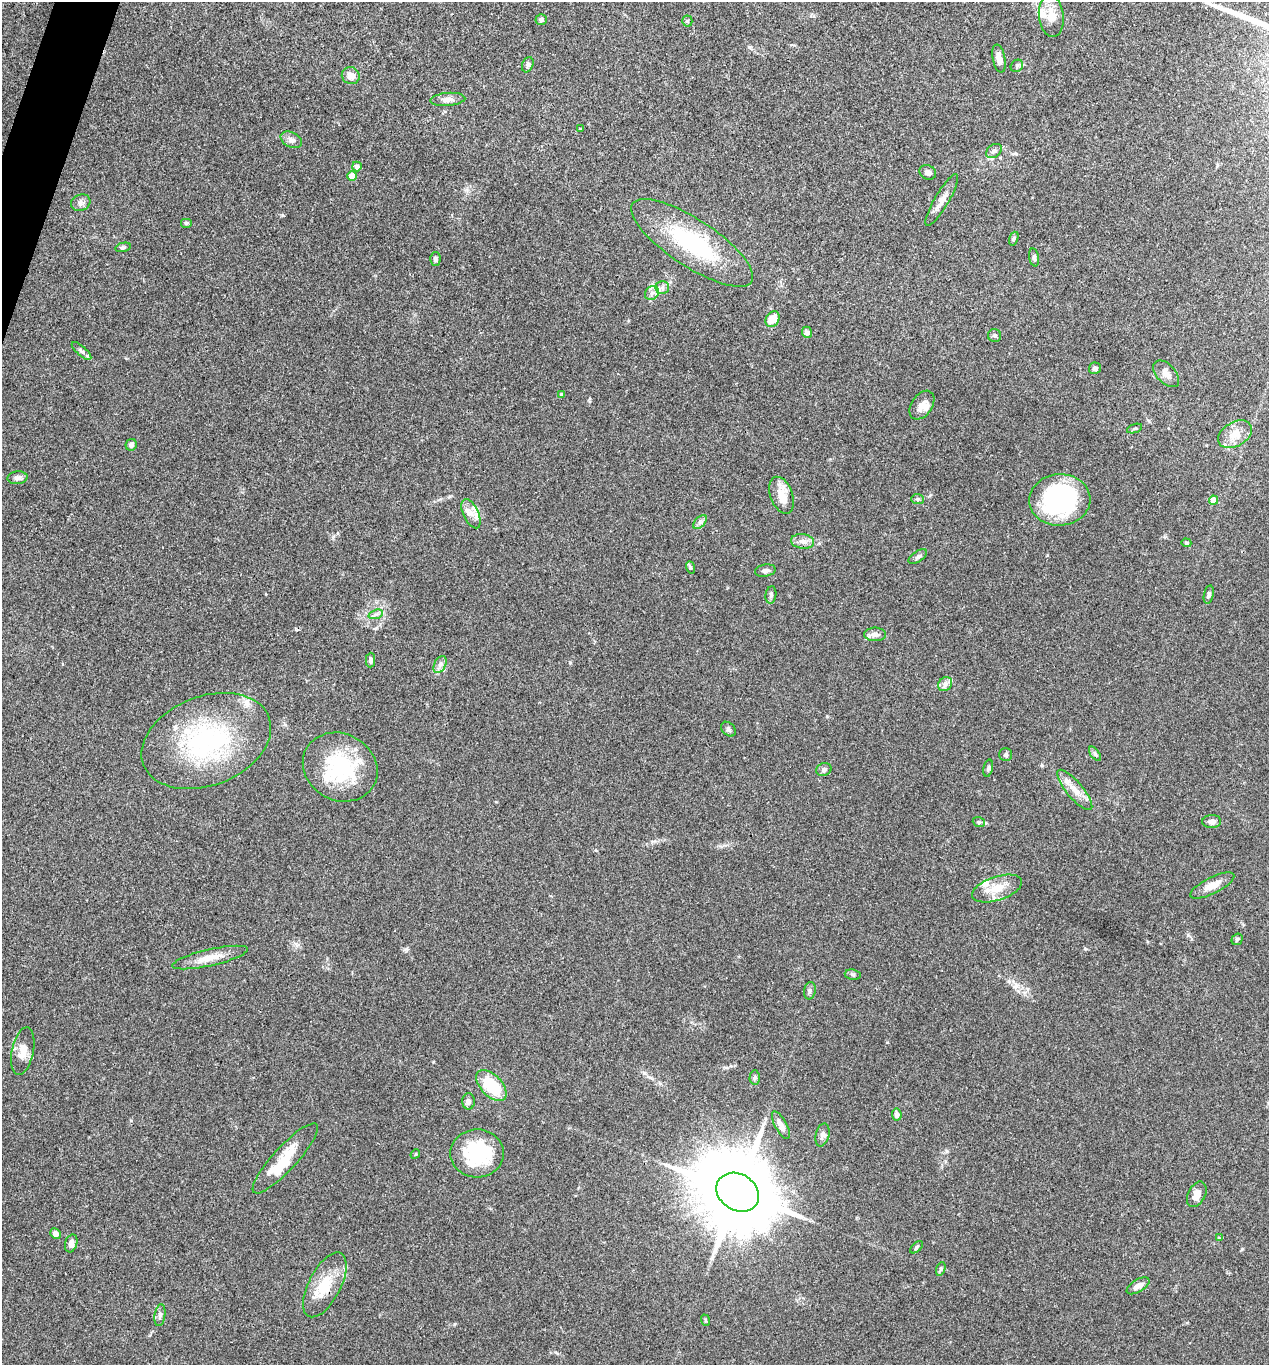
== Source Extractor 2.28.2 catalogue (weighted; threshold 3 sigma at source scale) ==
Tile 11 of 4 x 4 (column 3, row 3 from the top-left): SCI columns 2670-3936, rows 1369-2731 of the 5470 x 5459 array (HDU 1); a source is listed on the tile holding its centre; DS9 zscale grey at full resolution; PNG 1271 x 1367 px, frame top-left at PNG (2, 2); each listed source drawn as its Kron ellipse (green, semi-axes under 4 px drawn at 4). Shown black and unused: <1% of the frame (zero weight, under 3 of 4 exposures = <1% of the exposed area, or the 3 px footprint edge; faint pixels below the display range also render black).
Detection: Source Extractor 2.28.2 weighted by HDU 2 'WHT'; one run over the whole footprint, this tile lists its part. Background 0.0779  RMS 0.0059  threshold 0.0268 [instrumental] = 3 sigma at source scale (4.5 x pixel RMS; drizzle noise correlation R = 1.50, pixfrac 1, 0.05/0.05 arcsec/px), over >= 5 px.
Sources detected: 106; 1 inside a brighter object's white glare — neither listed nor drawn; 14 inside a brighter listed object's ellipse — not listed separately; the other 91 listed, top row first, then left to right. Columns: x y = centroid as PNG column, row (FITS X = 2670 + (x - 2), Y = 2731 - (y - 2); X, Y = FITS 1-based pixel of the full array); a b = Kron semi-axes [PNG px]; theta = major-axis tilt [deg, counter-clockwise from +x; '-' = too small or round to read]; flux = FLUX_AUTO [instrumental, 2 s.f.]
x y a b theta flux
1051 16 21 12 -84 9.3
541 19 5 5 - 1.3
687 21 5 5 - 0.73
999 59 14 6 -79 4
528 65 8 5 68 1.4
1017 66 7 5 49 1.2
351 76 9 8 - 4.7
448 99 17 6 5 3.4
580 129 3 3 - 0.54
291 140 11 7 -26 2.6
994 151 9 6 35 1.9
357 166 5 4 - 2.8
928 172 9 7 -28 2.4
352 176 5 4 - 9.2
942 200 29 7 60 4.9
81 203 10 8 25 2.5
186 223 6 5 - 0.96
1014 239 7 4 71 0.94
692 243 71 23 -33 59
123 247 8 4 13 1
1034 257 9 4 -81 1.4
435 259 6 5 - 1.4
662 287 7 6 - 1.9
652 293 8 6 44 2.3
773 319 8 6 58 9
807 332 6 5 - 2.4
995 336 6 6 - 1.2
81 351 12 4 -42 1.7
1095 368 6 6 - 2.1
1166 374 16 9 -46 4.9
562 395 4 4 - 0.94
922 405 16 10 56 4.2
1134 428 8 3 19 0.88
1235 434 18 12 30 8.9
131 445 6 5 - 1.9
17 478 10 6 5 2.1
782 495 19 11 -70 8.4
917 499 6 5 - 0.95
1060 500 30 26 4 83
1213 500 4 4 - 11
471 514 16 7 -66 4.8
700 522 8 5 45 1.7
803 541 11 7 -7 3.4
1186 543 5 4 - 0.67
918 556 10 5 33 1.5
690 567 6 4 -70 0.85
765 571 10 6 8 2
771 595 9 5 84 1.4
1209 595 9 5 77 1.4
376 614 7 4 18 1.5
875 634 11 7 0 2.9
371 660 7 4 89 1.9
440 664 9 5 64 2.1
945 684 8 6 45 2.1
728 729 8 6 -44 1.4
206 741 67 44 21 86
1006 754 6 6 - 1.2
1095 754 8 4 -54 1.1
340 767 38 33 -29 48
988 768 9 4 78 1.2
824 770 8 6 19 1.6
1075 790 25 8 -50 6.9
979 822 6 5 - 1.1
1212 822 9 6 2 2.7
1212 886 24 8 26 6.3
997 889 26 12 18 10
1237 939 6 5 - 1
210 958 38 8 13 9.1
853 975 8 5 -8 1.3
810 991 9 5 79 1.5
23 1051 24 11 78 6.7
755 1077 7 5 87 1.2
491 1085 19 10 -46 25
469 1101 8 6 -90 2.2
897 1115 6 5 - 2.6
781 1125 15 6 -62 4.1
822 1135 12 6 76 2.3
477 1153 27 24 3 44
415 1154 5 4 - 0.72
285 1158 46 12 47 19
738 1192 22 18 -33 7800
1197 1194 14 8 63 5.2
55 1234 5 5 - 3.1
1219 1238 4 4 - 0.49
71 1243 9 6 72 2.9
917 1247 8 3 42 0.92
941 1269 7 4 70 1.1
325 1285 35 16 63 18
1138 1286 13 6 30 4.3
160 1315 11 5 83 2
705 1320 6 3 -71 0.58
Overlapping masked pixels (flux is a lower limit): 1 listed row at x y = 325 1285
Isophote crosses this tile's border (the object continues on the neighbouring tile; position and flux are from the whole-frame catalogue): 1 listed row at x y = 1051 16
Unlisted compact peaks at least as high as the median listed source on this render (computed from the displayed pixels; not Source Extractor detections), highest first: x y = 1085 949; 406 949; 282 215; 1242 1249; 644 1073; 1188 935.